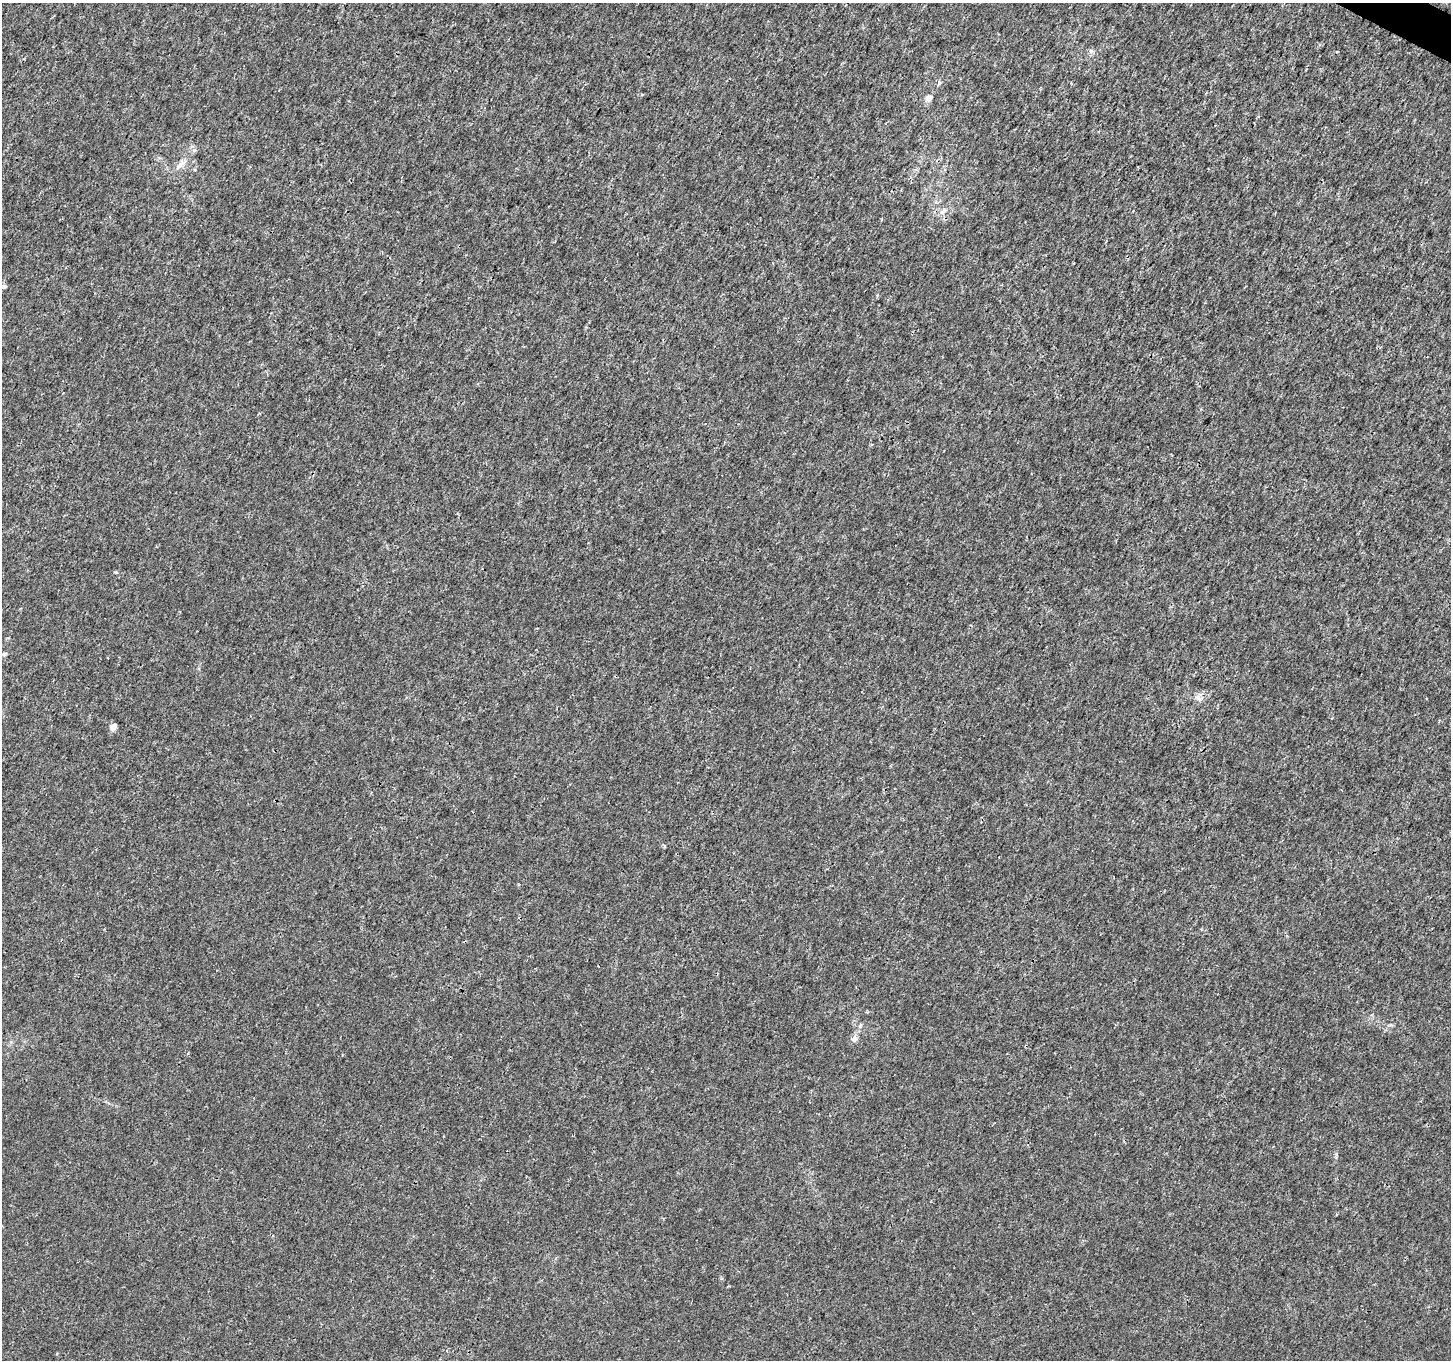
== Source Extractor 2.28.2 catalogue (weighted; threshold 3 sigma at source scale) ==
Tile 10 of 4 x 4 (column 2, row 3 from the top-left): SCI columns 1458-2906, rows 1622-2979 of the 5803 x 5892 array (HDU 1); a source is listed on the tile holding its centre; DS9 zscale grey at full resolution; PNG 1453 x 1362 px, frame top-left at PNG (2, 3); no overlay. Shown black and unused: <1% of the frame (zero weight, under 3 of 4 exposures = <1% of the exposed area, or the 3 px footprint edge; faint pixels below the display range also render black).
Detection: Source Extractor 2.28.2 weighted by HDU 2 'WHT'; one run over the whole footprint, this tile lists its part. Background 0.00181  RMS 0.0022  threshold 0.00977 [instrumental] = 3 sigma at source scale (4.5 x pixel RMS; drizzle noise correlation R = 1.50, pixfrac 1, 0.0396/0.0396 arcsec/px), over >= 5 px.
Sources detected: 10; all 10 listed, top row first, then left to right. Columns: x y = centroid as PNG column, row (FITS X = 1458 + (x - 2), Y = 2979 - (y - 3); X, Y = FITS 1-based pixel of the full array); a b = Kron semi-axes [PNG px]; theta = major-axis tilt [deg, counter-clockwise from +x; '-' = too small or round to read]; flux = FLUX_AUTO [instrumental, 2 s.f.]
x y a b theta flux
1091 51 7 6 - 0.53
939 83 6 5 - 0.4
928 98 5 5 - 2
179 165 17 5 49 1.3
943 211 11 6 45 0.93
4 286 5 5 - 0.67
5 654 7 5 21 0.38
1198 698 10 7 -40 0.97
113 727 6 5 - 2.4
854 1039 10 6 33 0.71
Unlisted compact peaks at least as high as the median listed source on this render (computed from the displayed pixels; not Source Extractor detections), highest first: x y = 194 150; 116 572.